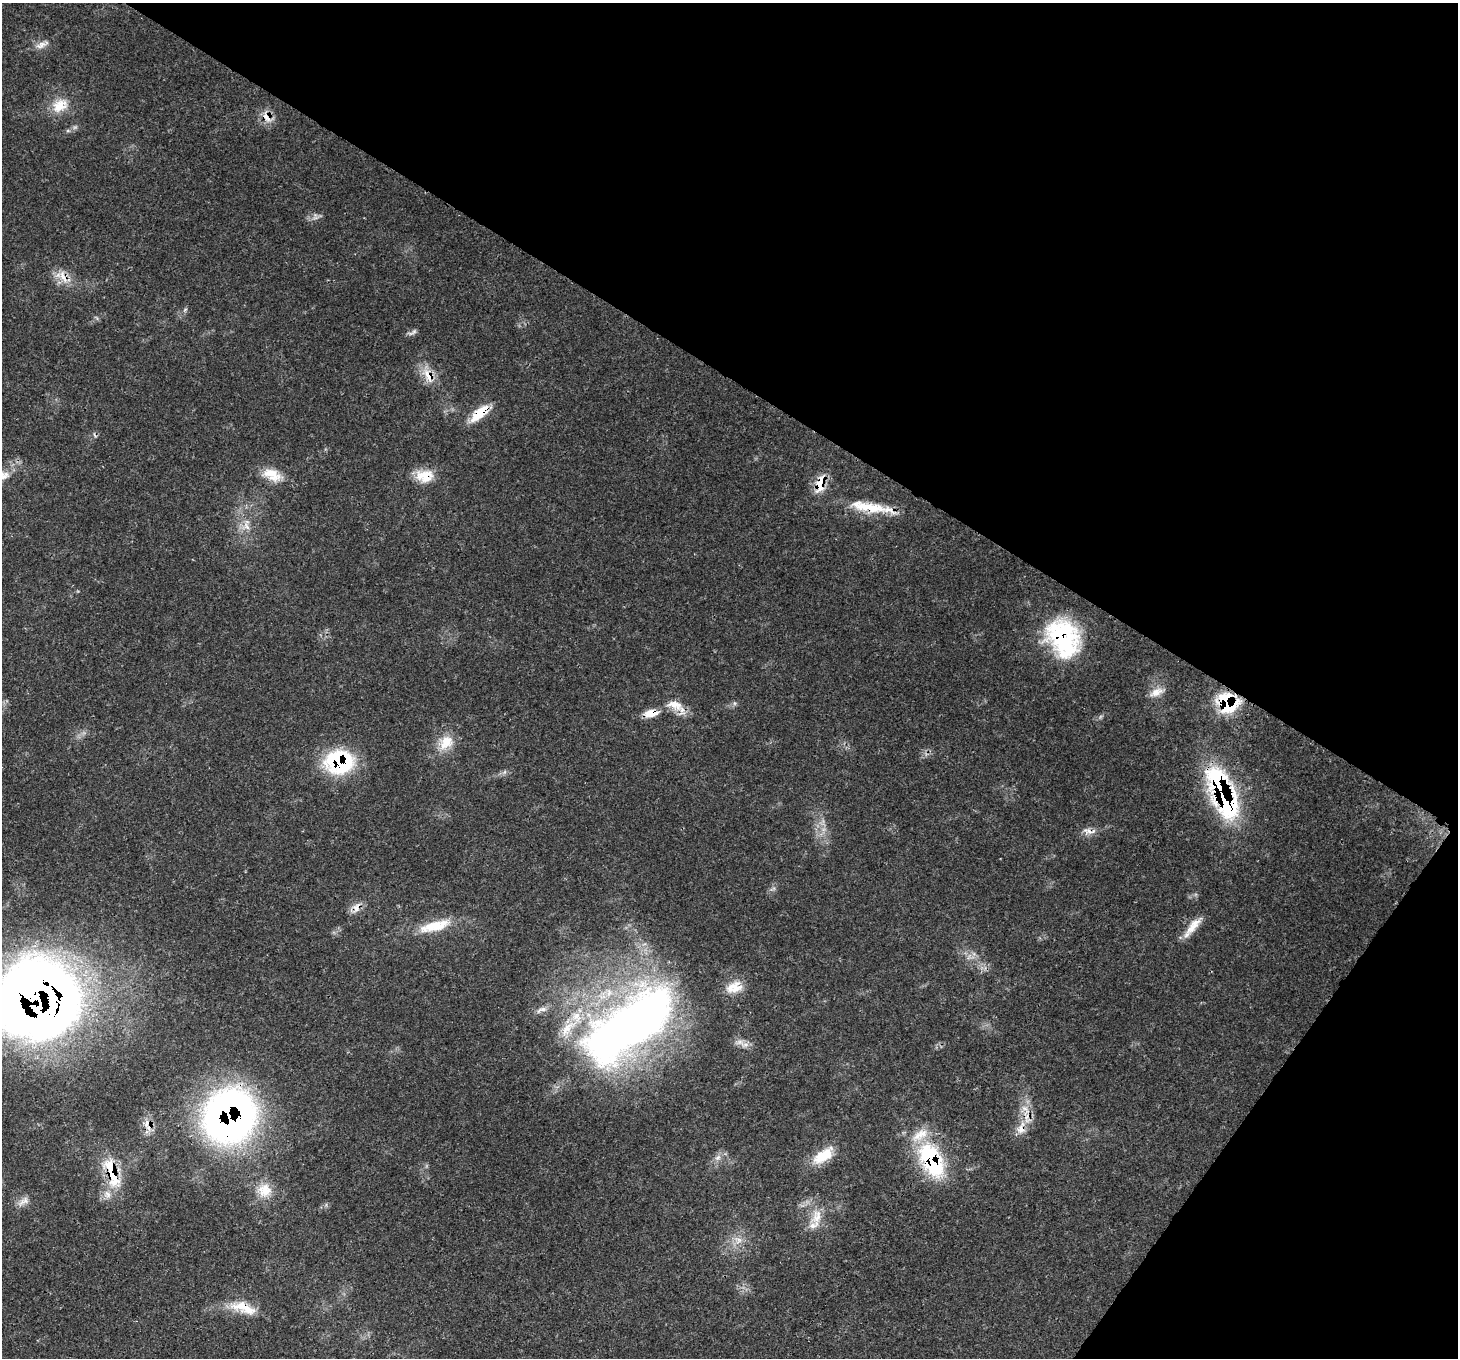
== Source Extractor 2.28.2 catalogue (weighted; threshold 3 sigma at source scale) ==
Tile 8 of 4 x 4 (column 4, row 2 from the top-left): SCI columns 4447-5902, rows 3070-4425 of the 5976 x 6068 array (HDU 1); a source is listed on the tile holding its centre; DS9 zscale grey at full resolution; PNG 1460 x 1360 px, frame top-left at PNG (2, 3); no overlay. Shown black and unused: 33% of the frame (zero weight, under 3 of 4 exposures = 8% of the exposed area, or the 3 px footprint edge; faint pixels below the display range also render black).
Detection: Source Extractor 2.28.2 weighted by HDU 2 'WHT'; one run over the whole footprint, this tile lists its part. Background 0.0539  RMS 0.0029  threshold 0.0129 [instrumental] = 3 sigma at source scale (4.5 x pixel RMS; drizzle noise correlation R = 1.50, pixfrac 1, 0.0396/0.0396 arcsec/px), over >= 5 px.
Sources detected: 49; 7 inside a brighter listed object's ellipse — not listed separately; the other 42 listed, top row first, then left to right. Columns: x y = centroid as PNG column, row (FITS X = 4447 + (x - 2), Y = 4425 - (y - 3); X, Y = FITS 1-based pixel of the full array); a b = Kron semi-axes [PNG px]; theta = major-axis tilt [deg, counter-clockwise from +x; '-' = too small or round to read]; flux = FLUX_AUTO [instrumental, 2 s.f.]
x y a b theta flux
42 45 19 8 24 2.1
60 106 24 17 31 6
266 117 19 8 -57 2.9
63 277 22 8 -64 3.5
413 332 15 5 34 0.92
429 376 24 11 -60 4.8
480 413 24 10 42 8.2
272 475 27 14 -22 5.7
424 476 23 16 0 5.7
820 484 26 11 76 5.4
868 507 52 12 -10 11
246 526 14 7 -64 2.2
1063 638 46 34 -63 33
1156 692 18 9 26 2.9
1228 703 20 18 -41 20
675 705 24 12 -18 4.7
650 713 17 10 12 3.8
446 742 22 16 50 6.2
339 762 32 27 0 27
1222 793 53 21 -68 57
1089 831 19 7 -9 2.1
356 907 16 9 61 2.5
435 926 41 12 15 9.5
1192 928 17 12 43 3.9
736 988 21 15 66 4.7
38 1000 64 60 14 460
542 1009 17 5 21 1.6
628 1026 130 53 37 200
740 1042 14 7 4 1.9
1025 1110 20 10 -64 3.9
230 1116 51 46 64 140
147 1123 13 12 - 2.9
1021 1128 16 10 82 3.8
823 1156 29 14 34 7.8
718 1158 10 7 48 1.4
932 1160 47 25 -64 28
112 1172 47 16 -72 12
265 1190 19 19 - 5.6
23 1201 18 8 37 2
817 1216 24 13 69 5.3
739 1240 11 9 53 2.2
243 1306 37 15 -2 7.4
Overlapping masked pixels (flux is a lower limit): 21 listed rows (the first 20) at x y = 266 117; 63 277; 429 376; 480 413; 424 476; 820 484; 868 507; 1063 638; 1228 703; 650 713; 339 762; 1222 793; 1089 831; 356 907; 38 1000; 230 1116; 147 1123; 1021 1128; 932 1160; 112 1172
Isophote crosses this tile's border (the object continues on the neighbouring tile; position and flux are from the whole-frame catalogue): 1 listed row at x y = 38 1000